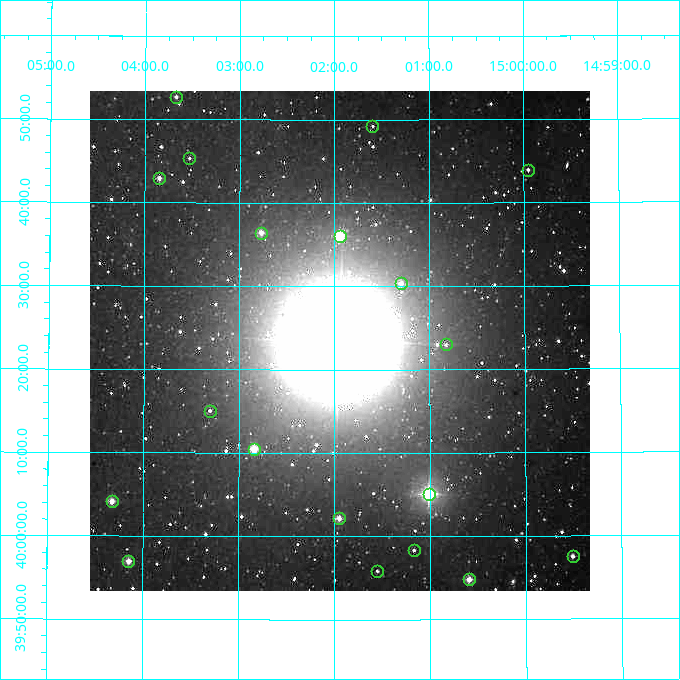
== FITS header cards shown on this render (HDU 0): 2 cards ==
NAXIS1  =                  500
NAXIS2  =                  500

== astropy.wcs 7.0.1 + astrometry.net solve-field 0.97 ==
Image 500 x 500 px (HDU 0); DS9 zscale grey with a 90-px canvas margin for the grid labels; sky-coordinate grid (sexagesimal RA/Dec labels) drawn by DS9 from the SOLVED WCS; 19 Tycho-2 reference stars matched to detected sources circled (green)
Header WCS: none
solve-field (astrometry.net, Tycho-2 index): SOLVED blind (the file carries no WCS)
Solved WCS: RA---TAN-SIP/DEC--TAN-SIP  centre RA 15:01:57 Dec +40:23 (225.49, +40.39 deg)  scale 7.2 arcsec/px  FOV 60.0' x 60.0'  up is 0 deg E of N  parity normal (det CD < 0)
(file carries no celestial WCS; the grid is the blind solution)
Tycho-2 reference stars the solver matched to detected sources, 19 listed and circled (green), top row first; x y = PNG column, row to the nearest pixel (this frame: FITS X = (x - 90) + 1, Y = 500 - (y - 91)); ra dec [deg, ICRS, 3 dp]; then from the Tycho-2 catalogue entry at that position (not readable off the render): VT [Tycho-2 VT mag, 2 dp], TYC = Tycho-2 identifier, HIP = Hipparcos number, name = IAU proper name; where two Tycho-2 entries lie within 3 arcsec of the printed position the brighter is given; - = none
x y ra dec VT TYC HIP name
176 97 225.918 +40.878 11.50 3047-287-1 - -
372 126 225.399 +40.820 12.50 3047-329-1 - -
189 158 225.883 +40.756 12.01 3047-969-1 - -
528 170 224.989 +40.732 11.88 3047-819-1 - -
159 178 225.962 +40.715 10.80 3047-987-1 - -
261 233 225.692 +40.607 10.44 3047-625-1 - -
340 236 225.486 +40.601 8.84 3047-713-1 73554 -
401 283 225.325 +40.506 10.71 3047-436-1 - -
446 344 225.207 +40.383 12.21 3047-903-1 - -
210 411 225.826 +40.251 11.85 3047-332-1 - -
254 449 225.709 +40.175 9.50 3047-815-1 - -
429 494 225.253 +40.084 7.20 3047-1116-1 73476 -
112 501 226.082 +40.069 10.16 3047-705-1 - -
339 518 225.487 +40.036 10.70 3047-882-1 - -
414 550 225.292 +39.972 11.92 3044-778-1 - -
573 556 224.878 +39.959 10.79 3044-863-1 - -
128 561 226.037 +39.950 10.18 3044-559-1 - -
377 571 225.388 +39.930 12.66 3044-627-1 - -
469 579 225.149 +39.913 10.06 3044-554-1 - -